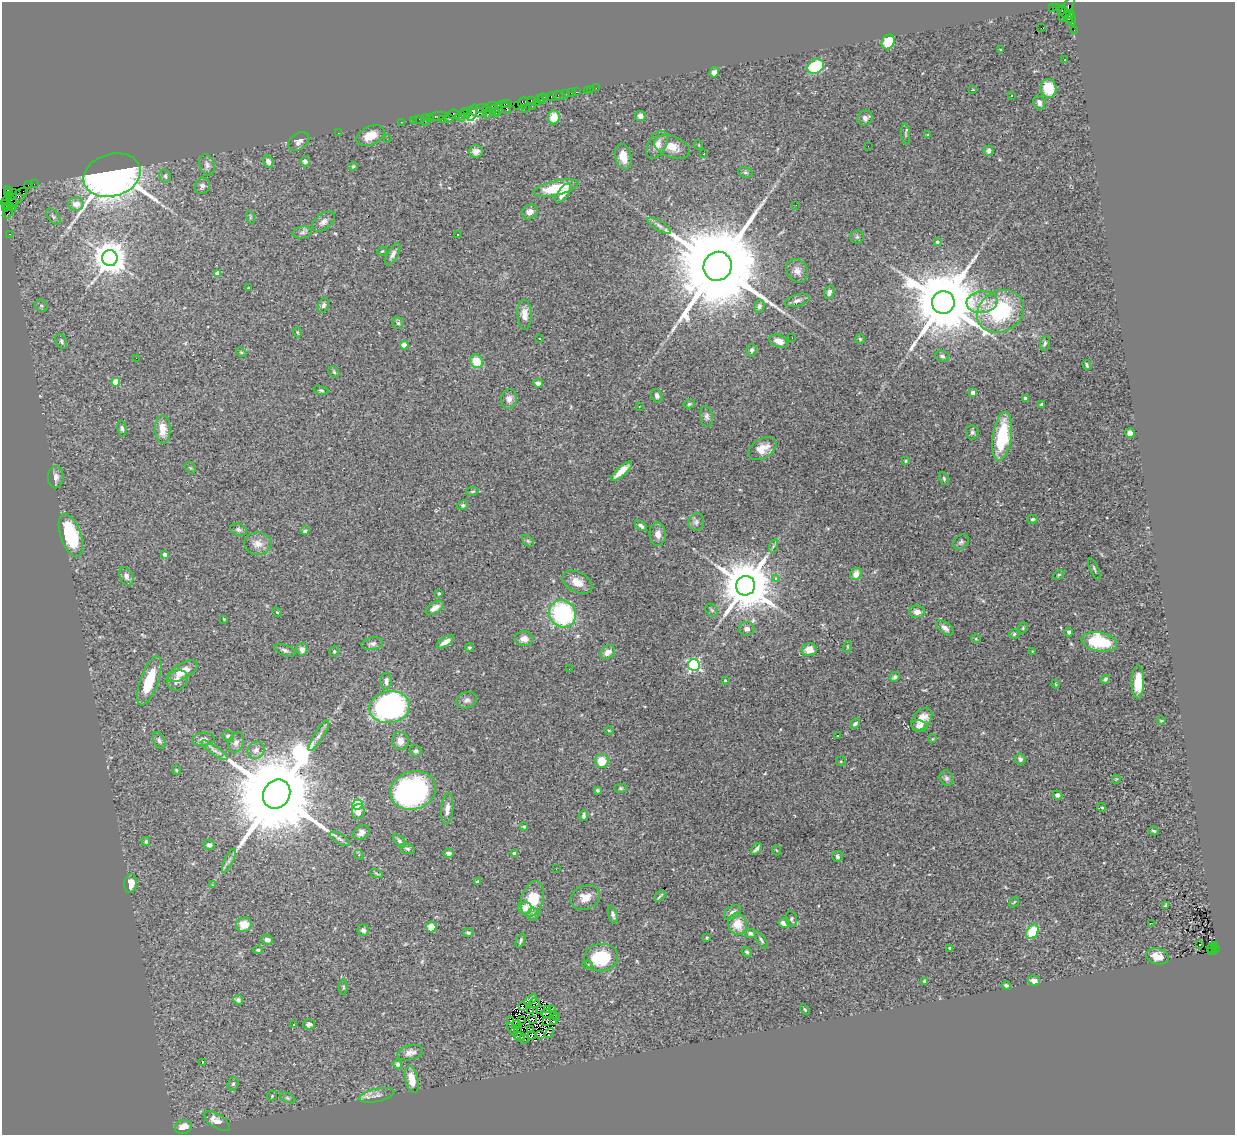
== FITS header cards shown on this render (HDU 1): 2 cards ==
NAXIS1  =                 1233
NAXIS2  =                 1133

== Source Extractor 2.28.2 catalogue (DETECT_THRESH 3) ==
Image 1233 x 1133 px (HDU 1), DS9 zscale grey, 1 PNG px = 1 image px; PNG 1237 x 1137 px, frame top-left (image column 1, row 1133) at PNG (2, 2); each listed source drawn as its Kron ellipse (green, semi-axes under 4 px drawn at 4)
Background 1.63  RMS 0.064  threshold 0.192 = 3 sigma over >= 5 px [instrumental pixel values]
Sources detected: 350; all 350 listed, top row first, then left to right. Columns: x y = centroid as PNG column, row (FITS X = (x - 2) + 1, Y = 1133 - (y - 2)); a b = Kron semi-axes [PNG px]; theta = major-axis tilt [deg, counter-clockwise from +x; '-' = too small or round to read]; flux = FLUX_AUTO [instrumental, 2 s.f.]
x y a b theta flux
1052 8 3 2 - 430
1056 8 3 2 - 20
1067 9 14 5 64 580
1062 11 3 3 - 600
1066 14 10 4 -59 490
1070 14 5 3 - 420
1068 19 3 2 - 130
1071 20 6 3 -88 230
1041 28 2 2 - 600
1074 30 2 2 - 27
888 42 8 6 60 110
1001 50 3 3 - 5.1
1065 60 2 2 - 3.4
816 67 9 6 29 250
714 72 5 4 - 15
596 88 2 2 - 14
1048 88 9 8 - 120
590 89 2 2 - 20
587 90 2 2 - 20
973 90 3 2 - 5.7
576 92 2 2 - 48
571 93 2 2 - 19
565 94 3 2 - 80
559 95 6 2 -19 35
1012 95 3 2 - 6
552 96 5 3 - 200
546 97 3 2 - 110
539 98 3 3 - 120
542 99 5 3 - 170
531 100 3 2 - 97
538 102 3 2 - 200
523 103 6 4 73 270
1039 103 7 5 -72 14
506 104 6 2 -3 220
517 105 2 2 - 88
532 106 2 2 - 62
490 107 7 3 18 520
481 108 6 4 4 190
498 108 7 3 76 270
506 108 7 3 -57 240
525 108 3 2 - 130
494 109 3 3 - 330
467 112 4 3 - 130
477 112 10 3 -11 600
495 112 5 3 - 520
472 113 9 4 72 480
488 113 6 3 63 270
454 114 6 5 - 150
465 114 6 3 -55 170
438 116 9 3 11 270
640 116 5 5 - 24
429 117 3 2 - 110
460 117 5 2 - 190
554 117 7 6 - 73
449 118 3 3 - 220
865 118 8 7 - 18
419 119 6 2 0 81
413 120 4 2 - 60
425 120 5 2 - 230
442 120 3 2 - 92
401 122 2 2 - 34
338 133 2 2 - 10
906 134 11 4 -84 8.4
928 135 4 3 - 4.3
370 136 15 9 25 65
387 139 2 2 - 2.6
299 142 12 8 34 18
657 145 15 9 61 34
699 145 5 3 - 3
868 146 2 2 - 3.6
672 147 19 10 -20 55
476 151 7 6 - 21
988 151 5 5 - 18
704 154 3 2 - 14
623 157 13 8 -77 58
268 161 6 5 - 20
305 161 5 4 - 15
207 165 11 7 -72 18
353 166 4 4 - 4.6
745 172 7 5 -17 6.6
112 175 29 21 16 4400
165 176 6 5 - 7.7
34 184 2 2 - 28
29 185 4 2 - 76
202 186 8 7 - 16
556 188 23 7 13 160
7 189 4 3 - 84
23 191 2 2 - 59
8 193 4 3 - 120
563 193 11 5 54 39
12 194 5 3 - 220
18 197 11 5 45 670
6 200 4 3 - 120
11 201 8 4 -60 790
76 204 7 6 - 41
8 205 8 4 -31 290
796 205 3 2 - 5.4
6 208 4 3 - 120
530 212 8 7 - 24
8 213 6 3 50 96
53 217 9 5 -53 13
250 217 6 4 -73 6.2
323 222 13 8 38 23
659 226 13 4 -31 17
302 232 9 6 11 12
10 234 3 2 - 60
458 235 3 3 - 14
857 237 6 6 - 9
937 242 3 3 - 10
382 251 5 4 - 4.8
393 254 12 5 61 17
110 258 8 7 - 8500
717 266 14 14 - 100000
797 271 12 10 -59 29
218 273 4 4 - 45
248 288 3 2 - 3.2
829 292 7 5 74 15
797 300 13 6 16 20
982 302 15 11 6 61
943 303 11 11 - 59000
323 305 7 5 68 11
41 306 6 6 - 10
759 306 6 5 - 13
1000 311 24 20 30 380
524 315 15 7 -88 39
398 323 6 5 - 7.7
297 332 5 3 - 3.7
792 338 2 2 - 5
539 339 3 2 - 6.6
860 339 4 4 - 5.5
61 341 8 5 -63 9.2
779 341 10 6 -22 32
1045 343 7 4 76 7.3
404 345 4 4 - 77
752 350 6 5 - 9.2
241 352 5 4 - 5.8
942 356 7 5 -18 10
136 358 2 2 - 53
476 361 7 6 - 80
1087 365 5 3 - 6.2
334 372 6 5 - 6.4
116 382 4 4 - 98
538 383 5 3 - 15
321 390 7 4 -13 6.8
973 392 4 4 - 26
657 396 7 5 -69 13
509 399 10 8 82 22
1025 399 4 3 - 9.5
689 404 6 4 16 6
1041 404 3 3 - 10
639 407 3 2 - 5.3
707 416 10 6 -79 14
122 429 8 4 -79 8.4
163 429 14 8 -89 55
972 432 7 6 - 10
1130 433 5 4 - 20
1002 436 24 9 81 270
762 449 15 9 31 60
906 461 4 4 - 4.9
190 468 6 4 -58 4.9
621 471 13 4 42 55
56 477 11 8 89 20
944 478 7 4 -64 6.5
472 491 7 3 9 4.9
463 505 5 4 - 7.8
1033 519 5 3 - 6.3
696 522 9 7 71 15
641 526 7 4 -39 14
239 529 8 5 -19 11
305 531 4 3 - 8
658 534 11 8 -86 29
71 535 22 10 -71 280
528 541 7 4 -45 7.5
961 542 9 6 41 11
258 544 14 11 2 39
773 546 7 4 71 6.9
165 554 4 3 - 11
1094 569 11 3 -66 6.9
856 574 6 5 - 38
1059 575 6 4 30 5.5
126 576 9 6 -68 19
776 578 3 3 - 36
577 582 16 10 -28 50
745 586 10 9 - 30000
439 593 3 3 - 6.9
435 608 10 5 31 31
712 610 7 5 -46 7.4
277 612 5 4 - 5.4
917 612 8 6 -10 28
562 614 14 13 - 520
224 619 3 3 - 4.2
945 628 10 5 -37 21
1023 628 6 4 49 5.4
747 629 7 7 - 21
1069 632 4 4 - 6.8
1014 634 5 4 - 6.3
524 639 9 7 -5 30
976 639 5 3 - 3.8
445 642 10 4 32 31
1099 642 18 9 -10 240
372 644 11 6 9 14
470 647 4 4 - 6
847 647 5 3 - 4.6
302 649 6 5 - 21
809 649 7 6 - 47
285 650 11 5 -21 12
334 651 6 4 70 5.9
1032 651 4 2 - 3
607 652 8 6 37 26
694 665 6 5 - 700
569 669 3 2 - 3.7
183 671 17 7 30 72
895 677 5 4 - 9.5
1105 679 5 4 - 8.5
177 680 11 9 43 32
725 680 4 4 - 4.9
149 681 26 9 70 160
386 681 8 5 85 18
1138 682 16 6 89 86
1056 684 4 3 - 3.4
467 700 10 8 23 17
390 707 20 16 9 1000
922 719 13 8 49 46
1161 721 5 3 - 3.7
855 724 6 4 44 10
919 726 8 5 -11 15
609 730 4 3 - 3.3
319 735 18 4 58 20
838 735 3 2 - 6.5
228 736 6 5 - 9.9
203 739 11 6 4 18
932 739 3 3 - 3.7
159 740 9 5 -62 11
400 741 9 8 - 32
236 742 10 7 64 18
215 750 16 4 -35 18
256 750 9 8 - 21
416 751 6 5 - 8.9
1020 759 5 5 - 14
601 761 7 7 - 81
841 761 5 4 - 4.6
176 770 4 4 - 4.5
946 778 8 6 -64 13
1116 779 5 5 - 3.8
621 788 6 4 -1 5.9
413 790 23 19 19 920
598 790 4 4 - 6.1
277 794 15 13 58 96000
1057 795 5 4 - 13
357 804 5 5 - 330
1101 807 4 4 - 7.9
447 809 16 6 85 27
358 811 7 6 - 36
584 816 5 3 - 9.2
524 826 4 3 - 5.6
1154 831 5 2 - 4.8
361 833 9 6 34 19
339 839 11 5 -31 12
146 841 4 3 - 5.6
399 841 8 4 -48 10
209 845 6 5 - 13
407 849 8 5 -17 8.7
756 849 7 3 48 13
776 850 5 3 - 3.6
449 853 5 4 - 14
514 853 3 3 - 8.5
359 855 5 4 - 5.6
837 857 5 5 - 9.9
229 860 13 4 64 14
556 869 2 2 - 10
376 873 6 4 -20 5.2
477 882 3 3 - 18
131 884 9 6 82 41
212 885 4 3 - 3.2
660 896 6 2 46 6.4
585 897 15 11 23 50
532 899 18 11 73 130
1014 902 6 3 53 3.7
1165 905 4 3 - 5.3
525 908 7 6 - 38
732 912 9 6 39 18
533 914 7 5 84 9.9
613 914 9 4 -74 11
791 919 8 5 -82 9.7
784 923 5 4 - 28
1151 923 3 2 - 2.8
737 924 11 9 -69 69
244 925 8 7 - 69
431 927 5 5 - 55
363 930 6 5 - 12
1032 932 8 5 62 130
468 933 6 4 -12 7.4
750 933 6 4 -7 13
707 938 4 3 - 4.5
267 939 6 5 - 15
761 940 9 3 -55 8.1
521 941 7 3 68 8.1
1200 945 3 2 - 9.2
1215 945 3 2 - 280
950 948 3 2 - 4.6
1211 948 5 3 - 150
1215 948 4 2 - 180
258 950 4 4 - 6
1212 951 5 2 - 310
747 952 5 4 - 6.2
1157 956 11 8 -14 41
601 958 17 13 8 190
587 965 5 4 - 5.6
924 981 3 3 - 5.3
1034 981 6 5 - 24
1006 985 4 3 - 7
343 987 7 3 -90 5
238 1000 5 4 - 8.8
530 1000 7 4 33 11
534 1003 5 4 - 1.5
522 1007 4 2 - 0.58
552 1009 2 2 - 1.4
541 1010 4 2 - 0.64
548 1010 2 2 - 4.4
805 1010 5 3 - 4.3
531 1011 2 2 - 2.6
547 1013 5 2 - 0.013
554 1015 4 2 - 5.4
557 1017 3 2 - 4.5
510 1020 4 3 - 5.3
521 1020 3 2 - 4.5
533 1020 3 2 - 3.3
547 1022 3 2 - 2.7
554 1022 3 2 - 4.1
293 1024 3 2 - 6.3
309 1024 6 5 - 16
516 1025 4 2 - 6.6
517 1029 2 2 - 1.4
531 1029 4 2 - 4.2
513 1030 7 3 -59 13
549 1033 5 2 - 3.3
532 1035 4 2 - 2.8
540 1035 3 2 - 3
519 1036 5 3 - 26
524 1039 5 3 - 14
410 1053 13 7 14 24
202 1063 3 3 - 39
398 1064 5 4 - 10
412 1080 13 6 -78 55
233 1084 7 5 72 8.5
377 1095 18 6 13 24
272 1096 5 4 - 4.8
288 1098 8 4 -27 8.3
217 1121 15 7 -33 49
183 1127 8 7 - 58